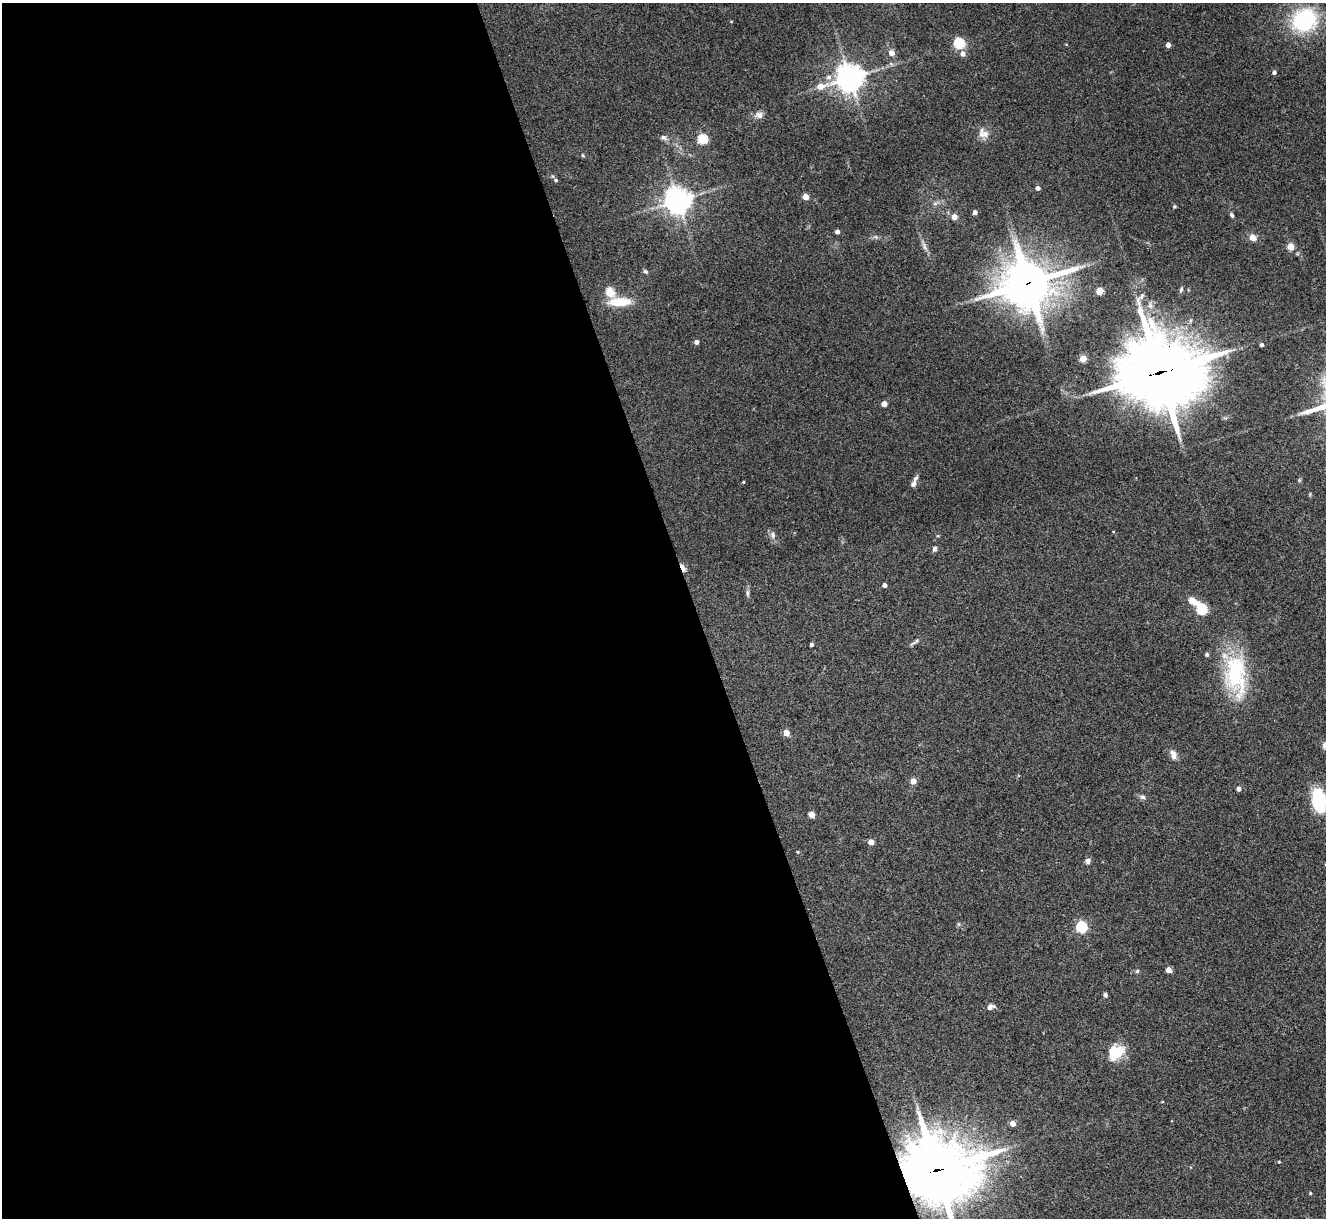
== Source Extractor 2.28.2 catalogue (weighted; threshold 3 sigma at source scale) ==
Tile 9 of 4 x 4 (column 1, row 3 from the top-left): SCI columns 4-1327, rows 1489-2704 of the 5298 x 5285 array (HDU 1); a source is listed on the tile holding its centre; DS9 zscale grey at full resolution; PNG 1328 x 1220 px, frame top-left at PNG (2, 3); no overlay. Shown black and unused: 52% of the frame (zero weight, under 3 of 4 exposures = <1% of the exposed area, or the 3 px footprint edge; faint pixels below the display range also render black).
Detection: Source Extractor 2.28.2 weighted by HDU 2 'WHT'; one run over the whole footprint, this tile lists its part. Background 0.143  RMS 0.0071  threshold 0.0322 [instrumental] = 3 sigma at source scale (4.5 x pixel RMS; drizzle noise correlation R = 1.50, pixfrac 1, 0.05/0.05 arcsec/px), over >= 5 px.
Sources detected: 73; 2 inside a brighter listed object's ellipse — not listed separately; the other 71 listed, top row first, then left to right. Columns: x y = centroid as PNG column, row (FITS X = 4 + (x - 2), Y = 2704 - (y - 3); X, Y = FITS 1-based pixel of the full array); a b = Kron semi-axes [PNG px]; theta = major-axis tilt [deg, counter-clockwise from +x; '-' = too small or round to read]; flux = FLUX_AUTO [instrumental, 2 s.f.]
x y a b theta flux
1304 20 22 19 28 73
959 43 5 5 - 66
1168 45 4 4 - 4.7
891 53 6 6 - 4.7
963 54 6 5 - 3.6
1274 72 4 4 - 2.1
829 77 7 7 - 3.2
850 78 9 9 - 760
821 86 9 6 14 8
759 115 11 8 -6 3.9
983 133 16 12 -34 6.2
664 137 8 7 - 2.2
702 139 5 5 - 51
582 155 5 3 - 0.73
556 180 6 5 - 1.3
1038 188 4 4 - 3
805 197 4 4 - 9
678 201 8 8 - 760
935 203 7 4 1 1.4
1174 206 5 3 - 0.8
975 212 4 4 - 3.6
1232 215 6 4 -62 1.4
954 217 4 4 - 8.1
837 232 4 4 - 3
876 237 6 5 - 1.4
1253 238 9 8 - 4.5
924 246 14 5 -67 3.3
1291 247 5 4 - 16
645 271 6 4 -31 1.3
1028 283 18 15 22 2600
1181 290 7 4 64 1.2
1099 291 5 4 - 18
610 292 5 5 - 32
619 302 28 10 2 16
696 342 4 4 - 3.2
1262 345 4 3 - 2.1
1083 359 4 4 - 16
1160 372 32 29 -5 4100
884 404 4 4 - 7.6
743 482 3 3 - 0.6
913 484 9 6 67 2.6
773 535 9 7 -81 2.8
934 549 7 5 75 1.8
683 568 12 5 -62 3.8
884 585 4 4 - 3
747 593 10 5 -90 1.7
1201 609 11 5 -45 66
915 642 16 4 32 2
811 645 3 3 - 1.8
1207 654 4 4 - 1.6
1236 675 55 27 -85 60
786 733 4 4 - 11
1173 755 11 7 -69 4.6
913 781 4 4 - 8.9
1239 789 4 4 - 3.5
1143 797 8 6 -5 1.9
1319 801 18 10 -79 55
811 814 4 4 - 8.9
871 842 4 4 - 7
1088 861 8 6 73 2.2
959 924 6 4 71 0.95
1082 927 5 5 - 79
1168 970 4 4 - 7.1
1137 971 5 5 - 1.1
1105 995 5 4 - 1.5
990 1007 7 5 24 4.1
1115 1052 22 17 18 16
1013 1124 4 4 - 7
1279 1162 4 3 - 0.64
937 1170 28 26 -16 2900
1310 1193 4 3 - 0.74
Overlapping masked pixels (flux is a lower limit): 4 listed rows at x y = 1028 283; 1160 372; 683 568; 937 1170
Isophote crosses this tile's border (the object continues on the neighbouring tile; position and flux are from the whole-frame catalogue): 2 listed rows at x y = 1319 801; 937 1170